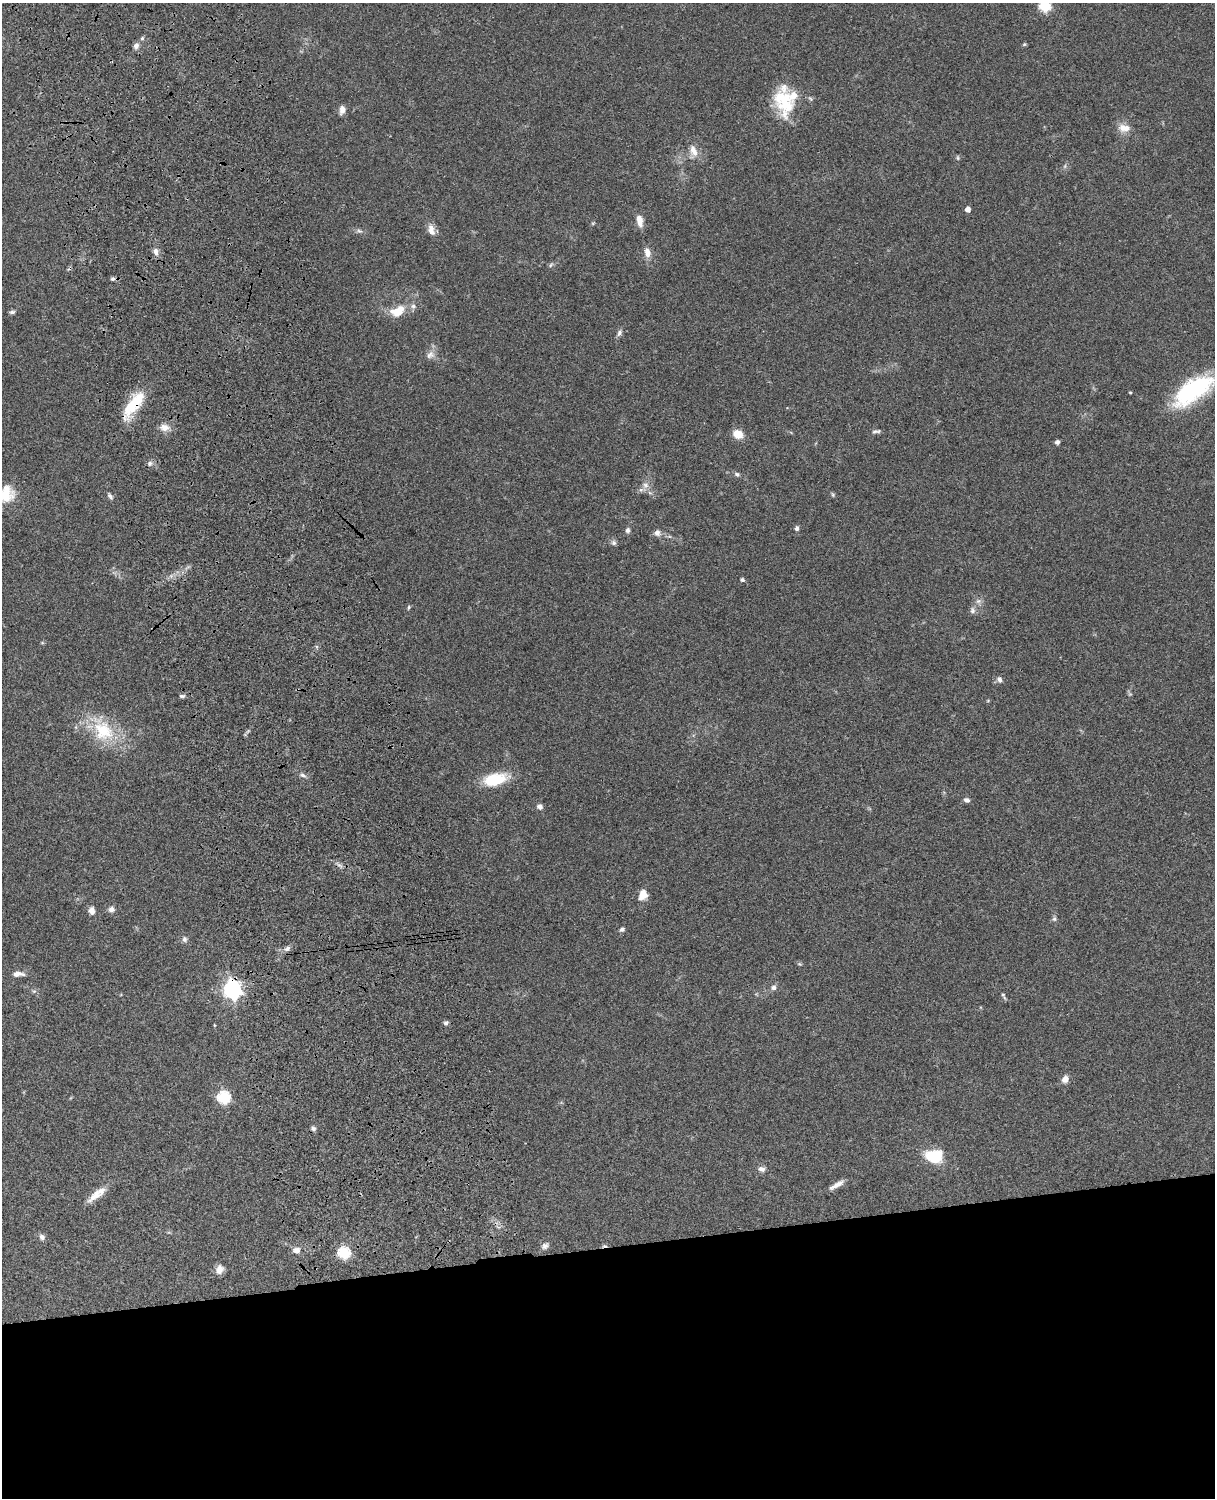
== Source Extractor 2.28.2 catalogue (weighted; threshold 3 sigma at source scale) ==
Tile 11 of 4 x 3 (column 3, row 3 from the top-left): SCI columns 2545-3757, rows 278-1773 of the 5088 x 4929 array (HDU 1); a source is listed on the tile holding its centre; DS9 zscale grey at full resolution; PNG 1217 x 1500 px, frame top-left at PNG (2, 3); no overlay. Shown black and unused: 17% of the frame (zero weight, under 3 of 4 exposures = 6% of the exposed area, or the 3 px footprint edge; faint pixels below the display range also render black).
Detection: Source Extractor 2.28.2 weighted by HDU 2 'WHT'; one run over the whole footprint, this tile lists its part. Background 0.076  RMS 0.0057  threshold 0.0257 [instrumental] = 3 sigma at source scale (4.5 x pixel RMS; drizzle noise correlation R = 1.50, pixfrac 1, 0.05/0.05 arcsec/px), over >= 5 px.
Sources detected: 80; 1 too faint to see at this stretch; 2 cosmic-ray / hot-pixel residue — not listed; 3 inside a brighter listed object's ellipse — not listed separately; the other 74 listed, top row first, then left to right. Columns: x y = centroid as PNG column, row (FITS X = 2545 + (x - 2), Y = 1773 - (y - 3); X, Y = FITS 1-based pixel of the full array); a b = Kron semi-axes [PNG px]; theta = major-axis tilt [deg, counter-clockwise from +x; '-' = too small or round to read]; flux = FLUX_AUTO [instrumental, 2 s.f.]
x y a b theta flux
1044 6 6 6 - 50
142 38 6 5 - 0.99
1024 44 5 5 - 0.68
136 46 7 7 - 2.3
783 100 36 22 -75 26
342 110 11 7 80 2.9
1124 128 17 10 -4 6
693 151 17 9 -71 5.3
958 158 8 4 83 0.79
968 209 4 4 - 3.9
640 220 16 7 -80 4.9
431 230 15 8 -75 4.1
359 231 8 5 -20 1.4
156 252 10 7 -80 2.7
647 253 12 8 -80 4.1
551 265 7 4 59 1
113 279 6 5 - 1.2
397 311 20 13 18 11
12 312 8 5 14 1.2
619 333 10 6 64 1.8
430 355 13 9 28 3.5
1193 390 47 20 35 60
133 405 39 13 53 22
164 427 13 10 -5 4.4
876 431 12 5 5 1.5
738 434 10 8 -21 7.3
1057 442 5 4 - 1.8
150 463 8 7 - 1.7
737 474 8 5 -28 1.3
646 485 9 9 - 3.3
5 495 23 17 39 15
833 495 6 5 - 0.78
110 496 9 5 -58 1.4
797 528 6 5 - 1.4
628 530 7 6 - 1.5
657 533 8 8 - 2.6
614 543 8 6 -45 1.6
742 580 5 5 - 1
978 601 8 6 2 1.9
409 607 6 4 73 0.77
972 610 10 7 87 2
999 679 9 7 -70 1.8
182 696 8 5 0 1.2
103 730 38 25 -53 29
303 775 9 6 -23 1.9
495 779 26 12 13 21
967 800 7 6 - 1.7
540 807 6 5 - 2.3
643 895 14 11 72 5.4
111 909 8 7 - 2.3
92 911 8 6 -82 3.7
1054 919 7 6 - 1.3
622 929 6 5 - 1.4
185 939 8 6 -76 1.6
287 949 9 6 34 2.1
800 964 6 4 -11 0.76
18 974 15 6 0 3.4
774 987 7 7 - 2.1
232 989 8 7 - 250
1003 994 6 5 - 0.96
446 1023 6 5 - 1.5
214 1025 4 3 - 0.45
1065 1079 9 7 59 3.6
224 1097 6 6 - 69
313 1129 6 5 - 1.6
934 1156 16 11 -1 23
761 1169 9 7 -14 2.2
837 1185 21 6 31 4.1
95 1195 24 10 41 7.4
42 1237 9 7 -48 1.9
545 1246 10 7 31 2.3
297 1250 10 8 6 3
344 1253 6 6 - 62
219 1269 10 8 74 4.1
Overlapping masked pixels (flux is a lower limit): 2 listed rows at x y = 133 405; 232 989
Isophote crosses this tile's border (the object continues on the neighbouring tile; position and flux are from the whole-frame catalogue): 2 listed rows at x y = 1044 6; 5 495